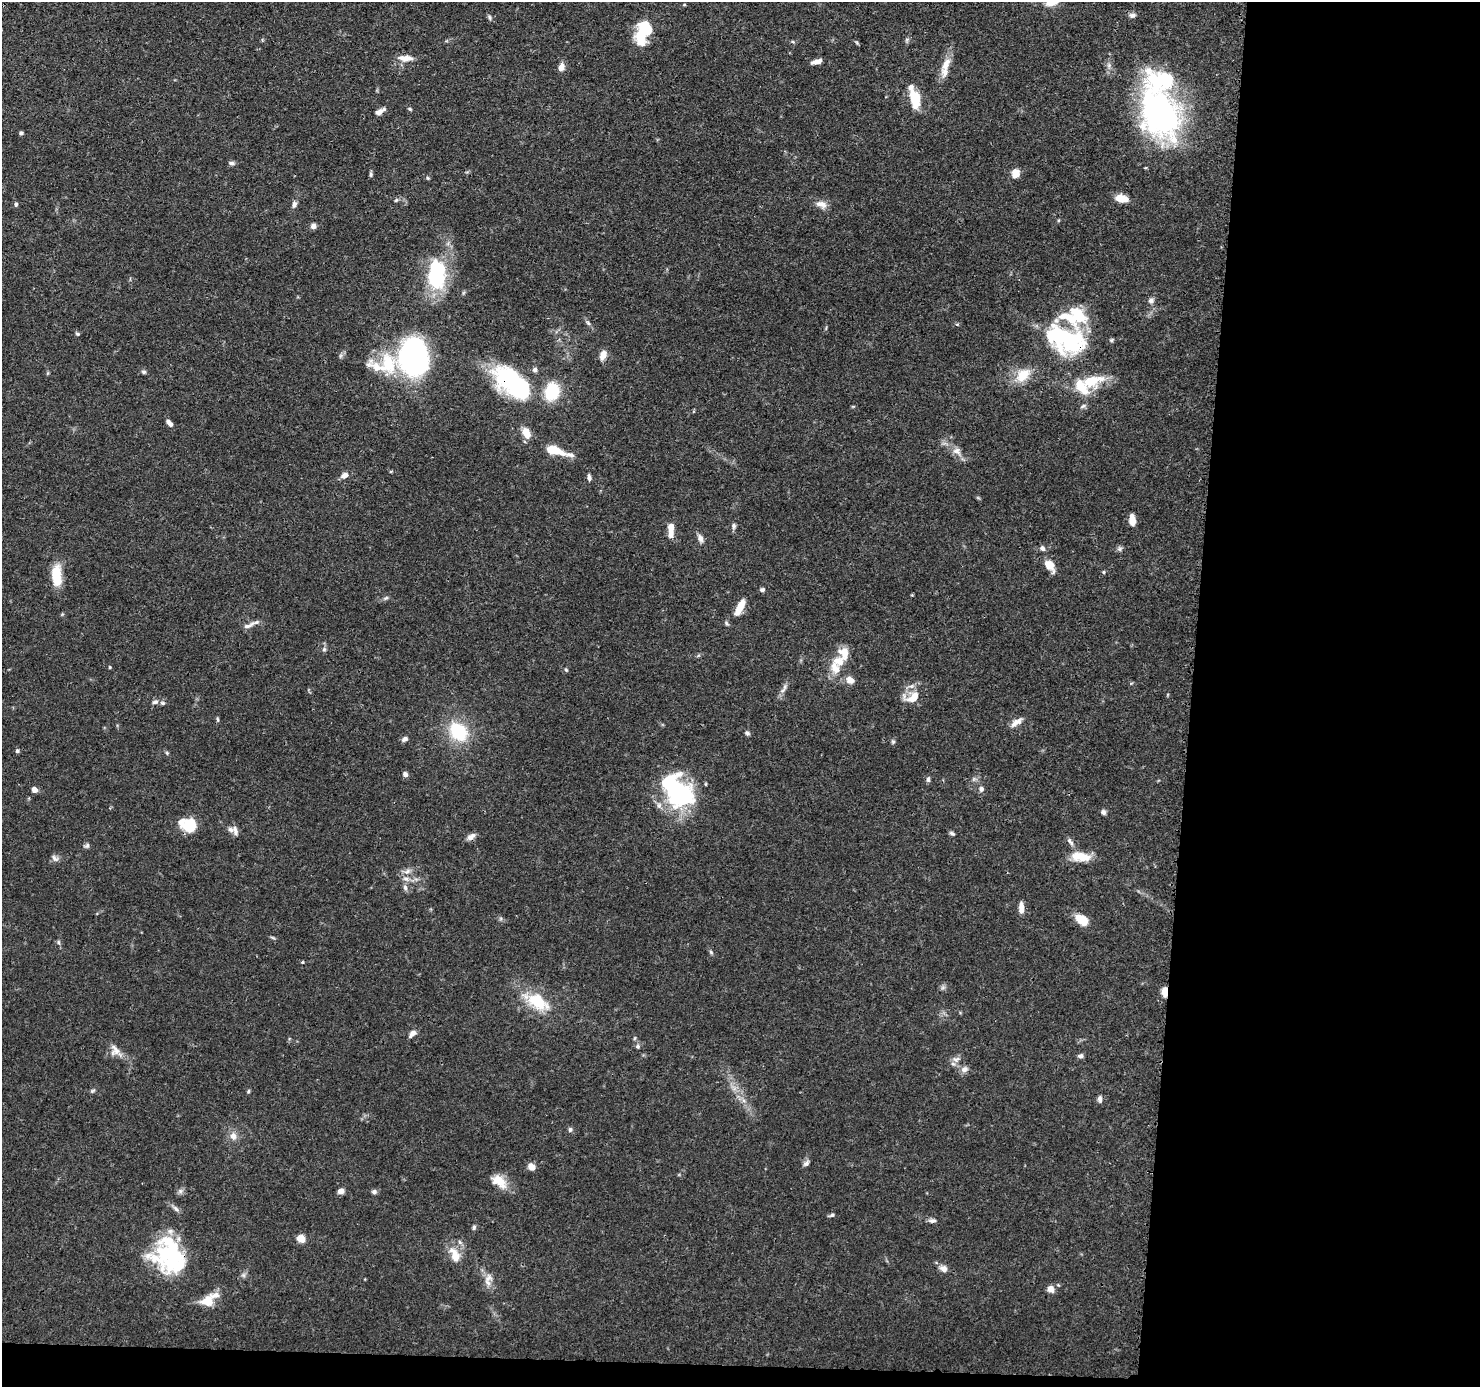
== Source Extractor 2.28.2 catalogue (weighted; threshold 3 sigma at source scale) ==
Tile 9 of 3 x 3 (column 3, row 3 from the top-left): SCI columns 2964-4441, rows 105-1489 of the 4446 x 4459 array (HDU 1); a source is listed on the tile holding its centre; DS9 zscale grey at full resolution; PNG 1482 x 1389 px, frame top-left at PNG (2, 2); no overlay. Shown black and unused: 21% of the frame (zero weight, under 3 of 4 exposures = <1% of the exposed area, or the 3 px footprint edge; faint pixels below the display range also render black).
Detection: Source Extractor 2.28.2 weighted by HDU 2 'WHT'; one run over the whole footprint, this tile lists its part. Background 0.0688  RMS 0.0033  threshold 0.015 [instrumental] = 3 sigma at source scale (4.5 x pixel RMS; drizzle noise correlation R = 1.50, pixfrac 1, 0.05/0.05 arcsec/px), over >= 5 px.
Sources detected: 160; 6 inside a brighter object's white glare — not listed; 24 inside a brighter listed object's ellipse — not listed separately; the other 130 listed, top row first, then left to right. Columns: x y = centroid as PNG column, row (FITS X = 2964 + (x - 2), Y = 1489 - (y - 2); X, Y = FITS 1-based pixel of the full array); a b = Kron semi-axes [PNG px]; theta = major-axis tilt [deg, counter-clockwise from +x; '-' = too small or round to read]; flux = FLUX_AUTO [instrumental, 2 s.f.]
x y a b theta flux
684 5 5 3 - 0.3
1132 15 9 6 5 1.1
490 17 8 5 -69 0.67
642 30 32 11 80 12
907 40 7 5 60 0.63
793 42 6 3 -19 0.44
405 58 20 8 -1 3.3
817 61 14 5 14 1.9
946 65 21 10 63 4.2
561 67 8 6 64 2.1
915 98 20 11 -79 9.2
410 109 5 4 - 0.47
380 111 13 6 29 1.8
1159 113 61 44 -68 87
21 133 5 4 - 0.63
231 163 8 5 -9 0.9
1015 174 9 7 79 4.1
371 175 7 5 -89 0.6
428 178 5 4 - 0.42
1122 198 13 7 -12 5.1
396 200 6 5 - 0.54
16 204 6 4 77 0.57
294 204 9 6 70 1.2
821 204 15 9 -17 2.6
313 226 7 6 - 1.4
437 276 33 20 -76 25
1151 300 8 7 - 1.3
588 323 9 4 -54 0.8
77 334 6 4 -20 0.51
1067 339 46 35 -34 38
603 355 11 7 69 2.7
413 357 35 24 78 82
388 364 34 26 -84 17
144 372 6 5 - 0.7
48 373 6 4 70 0.37
1023 375 21 14 43 7.1
510 381 44 28 -47 34
1092 381 32 16 19 12
552 392 17 13 74 14
1083 406 9 5 31 0.77
170 423 9 5 -48 1.5
527 433 12 8 -65 4.5
554 450 18 8 -14 9
956 451 11 9 5 1.9
344 475 9 6 23 2
589 478 7 5 -86 1.1
1132 520 11 6 -85 3.4
734 526 7 6 - 0.92
671 527 10 6 -81 3.4
700 538 10 6 -67 1.6
1042 548 7 6 - 1.1
1120 549 7 7 - 0.85
1050 566 17 9 -53 3.6
1103 572 5 4 - 0.42
56 575 23 10 -88 9.3
762 590 6 5 - 0.72
386 598 7 4 19 0.58
740 607 21 7 63 5.2
251 624 26 5 23 2
324 649 7 5 68 0.68
844 653 16 12 -77 4.5
110 667 4 3 - 0.34
835 668 20 13 -63 5.7
566 670 5 4 - 0.48
850 680 11 9 -26 2.4
784 687 11 4 80 1.1
912 697 23 13 14 5.6
155 702 9 6 18 1.1
217 719 7 3 -89 0.47
1016 722 18 7 35 2.4
458 731 20 15 -52 18
747 733 6 5 - 0.69
405 739 7 5 31 1.1
893 742 6 5 - 0.55
17 751 5 4 - 0.81
167 753 5 4 - 0.46
405 774 6 6 - 1.2
928 779 7 5 83 0.82
670 783 49 22 -85 26
34 789 6 5 - 1.9
981 789 6 6 - 1.3
1103 812 6 6 - 1
190 824 16 15 - 8.1
235 831 13 6 -76 1.6
952 833 7 5 -29 0.7
471 836 12 6 33 1.7
1070 841 13 5 -53 1.3
87 846 7 6 - 0.78
1085 857 22 12 -9 5.3
55 858 11 7 -40 1.2
407 871 11 6 36 1.7
405 888 8 6 -80 1.1
1021 908 12 5 -89 3
1082 920 12 8 -34 7.9
273 938 8 3 -19 0.46
58 942 7 5 -74 0.61
711 952 6 5 - 0.58
302 962 4 3 - 0.39
943 987 7 4 19 0.74
1165 992 10 6 -87 3.5
538 1002 30 16 -30 14
412 1033 9 6 44 2
637 1047 5 5 - 0.66
115 1051 19 12 -50 3.2
1080 1056 7 6 - 0.94
956 1059 11 8 13 1.8
964 1069 10 8 34 1.7
93 1091 7 4 20 0.58
248 1091 6 4 62 0.43
1100 1099 9 5 -82 1.1
570 1130 7 5 74 0.7
233 1136 10 9 - 2.4
806 1163 11 5 45 0.95
531 1167 8 7 - 2.4
499 1181 22 13 -35 5.8
180 1191 7 6 - 0.98
341 1191 7 5 13 1.8
374 1192 6 6 - 0.93
176 1209 10 5 -42 1.1
832 1215 7 4 19 0.66
932 1220 10 6 3 1
474 1227 6 5 - 0.68
301 1238 7 6 - 4.5
171 1255 51 28 -2 27
455 1257 15 12 85 4.3
944 1269 10 8 -40 1.9
243 1275 6 6 - 0.81
488 1278 13 11 43 2.6
1051 1289 8 7 - 2.2
207 1301 18 13 22 5.2
Overlapping masked pixels (flux is a lower limit): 6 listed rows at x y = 1159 113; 1067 339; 413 357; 510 381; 1165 992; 171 1255